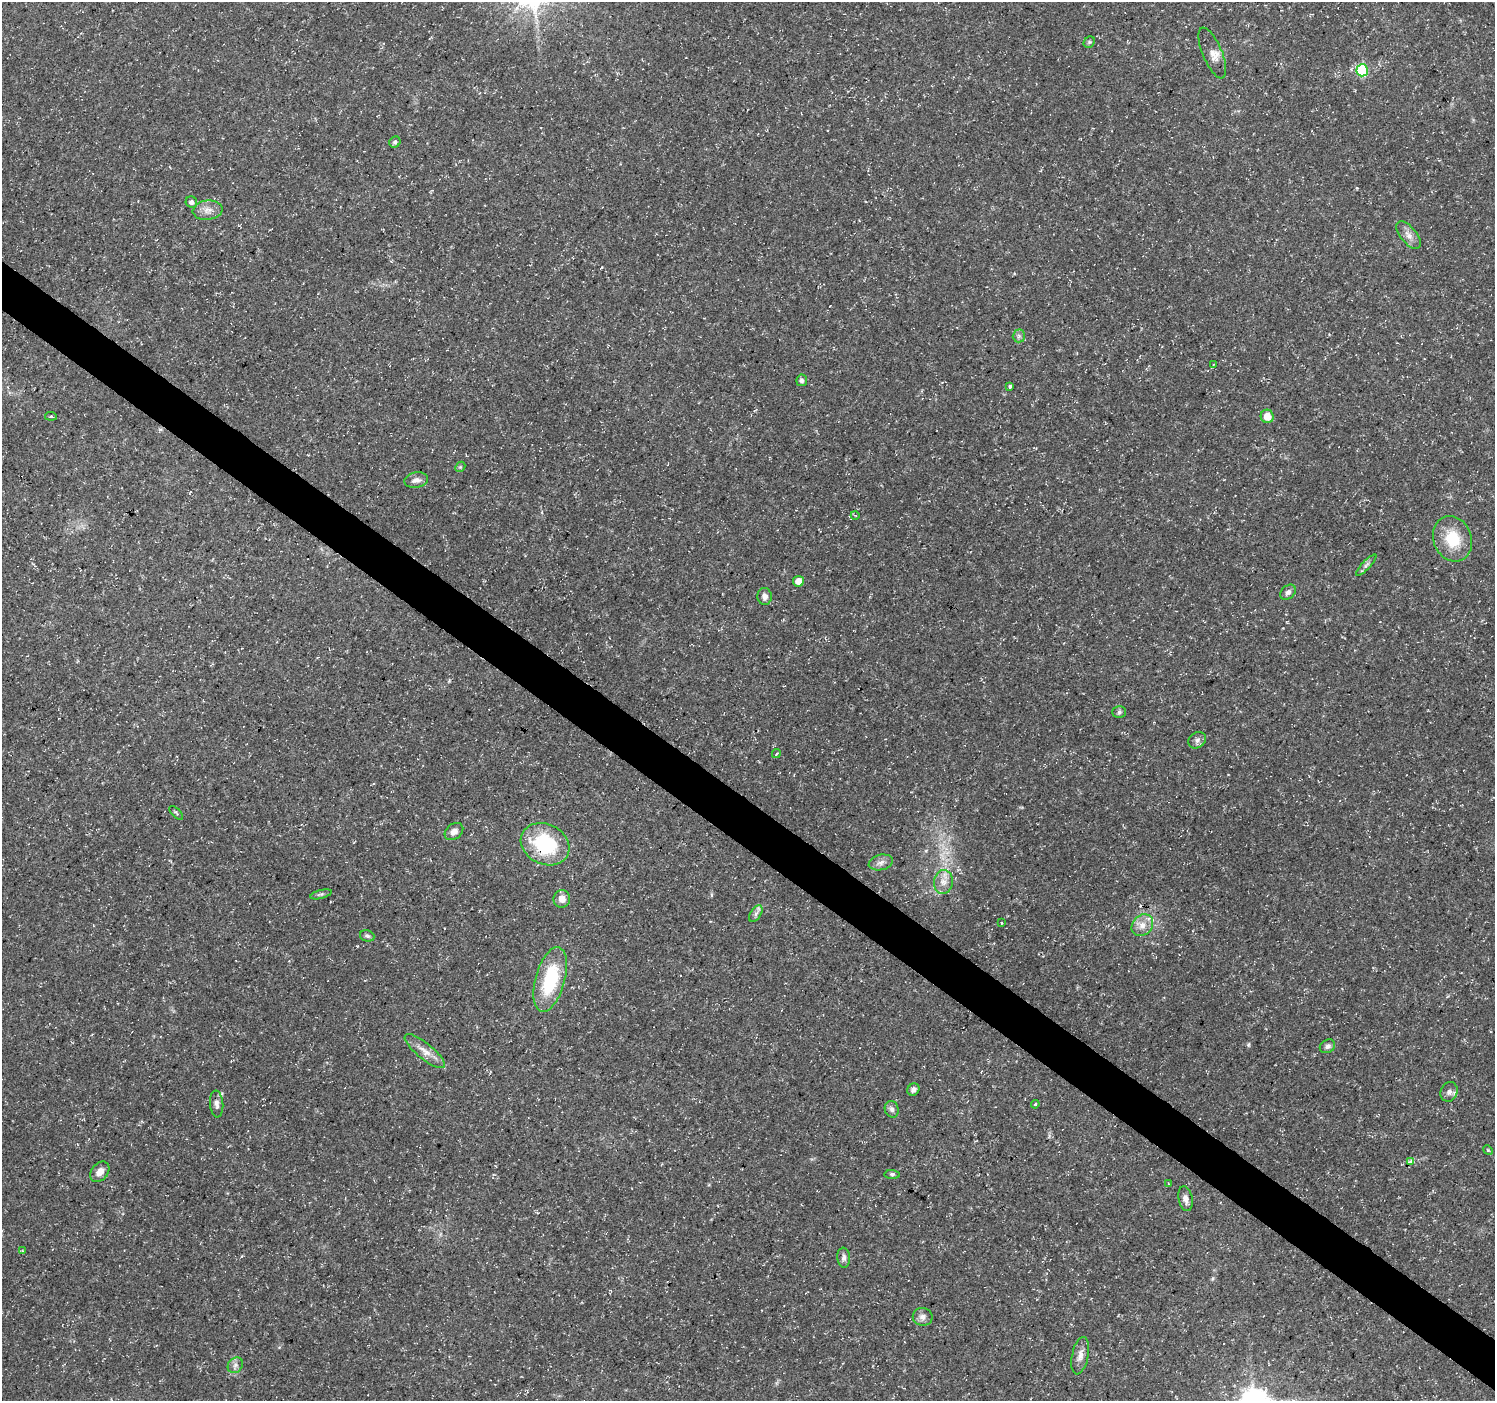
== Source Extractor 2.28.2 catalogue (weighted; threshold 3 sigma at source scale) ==
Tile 6 of 4 x 4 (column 2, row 2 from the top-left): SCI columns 1495-2987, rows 2974-4372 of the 5980 x 6015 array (HDU 1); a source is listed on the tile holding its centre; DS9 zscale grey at full resolution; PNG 1497 x 1403 px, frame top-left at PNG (2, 2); each listed source drawn as its Kron ellipse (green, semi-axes under 4 px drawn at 4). Shown black and unused: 4% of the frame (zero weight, under 3 of 5 exposures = <1% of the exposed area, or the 3 px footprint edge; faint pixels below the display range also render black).
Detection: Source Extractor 2.28.2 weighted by HDU 2 'WHT'; one run over the whole footprint, this tile lists its part. Background 0.0541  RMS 0.0028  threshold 0.0125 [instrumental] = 3 sigma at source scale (4.5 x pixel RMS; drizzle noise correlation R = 1.50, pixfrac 1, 0.0396/0.0396 arcsec/px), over >= 5 px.
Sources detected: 57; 3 cosmic-ray / hot-pixel residue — neither listed nor drawn; the other 54 listed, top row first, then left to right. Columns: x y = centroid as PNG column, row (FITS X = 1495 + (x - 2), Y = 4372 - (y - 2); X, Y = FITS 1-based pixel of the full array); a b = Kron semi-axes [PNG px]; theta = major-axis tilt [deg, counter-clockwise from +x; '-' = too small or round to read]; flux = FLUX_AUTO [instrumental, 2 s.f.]
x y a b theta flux
1089 42 6 5 - 0.44
1212 53 27 9 -67 2.6
1362 70 6 5 - 20
395 142 6 5 - 0.64
191 202 6 5 - 0.99
208 210 15 9 7 2.2
1409 235 16 8 -51 1.9
1019 336 6 6 - 0.67
1213 364 3 3 - 0.25
802 380 5 5 - 0.91
1010 386 3 3 - 1
51 416 6 4 -6 0.43
1267 416 6 6 - 4
460 467 6 4 43 0.39
416 480 12 7 11 1.3
855 515 4 3 - 0.2
1452 539 23 19 -68 9
1366 565 14 4 46 0.9
798 581 5 5 - 2.6
1288 592 9 6 44 1
765 596 8 7 - 1.3
1119 712 7 5 0 0.63
1197 740 9 7 37 1.1
776 754 5 3 - 0.46
176 813 9 3 -45 0.37
454 831 10 7 37 1.6
545 844 25 20 -26 21
881 862 12 7 14 1.4
943 882 12 9 81 2.3
321 894 11 4 15 0.58
562 899 9 8 - 2
756 914 9 5 58 0.81
1002 923 4 2 - 0.25
1142 925 12 9 46 2.5
367 936 7 5 -18 0.6
550 979 33 14 74 17
1327 1046 8 6 30 0.81
425 1051 25 8 -39 2.8
913 1090 6 5 - 1
1449 1092 10 8 66 1.2
217 1104 13 6 -85 1.2
1035 1104 4 3 - 0.28
892 1109 8 7 - 0.91
1488 1150 5 4 - 0.27
1410 1162 4 3 - 0.42
100 1172 11 8 51 2.1
892 1174 8 3 -4 0.43
1168 1184 3 2 - 0.18
1186 1199 12 7 -78 1.4
22 1251 4 4 - 0.23
844 1258 10 6 -86 1
923 1317 10 9 - 1.4
1080 1356 19 8 79 2.1
235 1365 8 7 - 1
Overlapping masked pixels (flux is a lower limit): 1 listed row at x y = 545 844